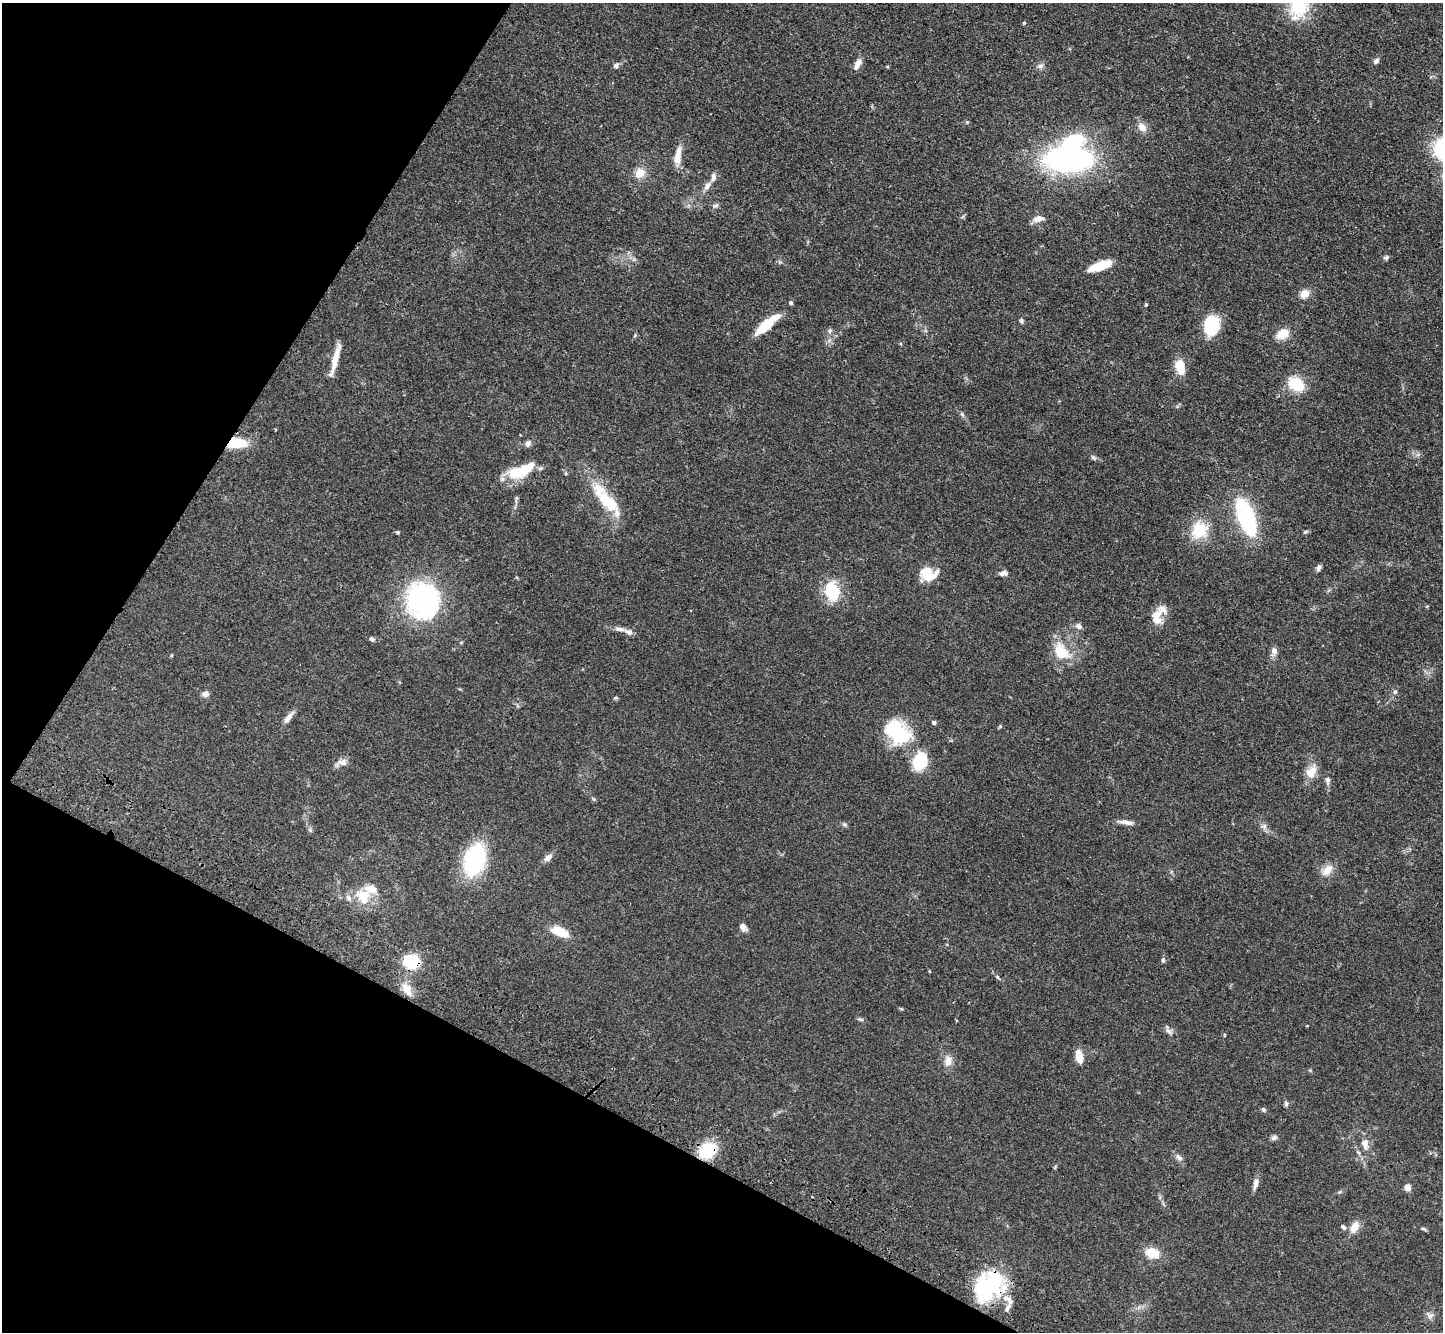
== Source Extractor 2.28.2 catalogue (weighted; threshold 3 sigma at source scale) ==
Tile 9 of 4 x 4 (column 1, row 3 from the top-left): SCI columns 70-1510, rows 1721-3050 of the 5902 x 5965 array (HDU 1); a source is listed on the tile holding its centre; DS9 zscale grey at full resolution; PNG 1445 x 1334 px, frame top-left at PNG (2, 3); no overlay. Shown black and unused: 25% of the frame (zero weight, under 3 of 4 exposures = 6% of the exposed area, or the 3 px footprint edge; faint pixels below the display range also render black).
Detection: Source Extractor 2.28.2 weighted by HDU 2 'WHT'; one run over the whole footprint, this tile lists its part. Background 0.0897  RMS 0.0062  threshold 0.0279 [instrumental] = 3 sigma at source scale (4.5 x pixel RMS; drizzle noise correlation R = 1.50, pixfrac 1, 0.05/0.05 arcsec/px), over >= 5 px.
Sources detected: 104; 2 inside a brighter object's white glare — not listed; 10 inside a brighter listed object's ellipse — not listed separately; the other 92 listed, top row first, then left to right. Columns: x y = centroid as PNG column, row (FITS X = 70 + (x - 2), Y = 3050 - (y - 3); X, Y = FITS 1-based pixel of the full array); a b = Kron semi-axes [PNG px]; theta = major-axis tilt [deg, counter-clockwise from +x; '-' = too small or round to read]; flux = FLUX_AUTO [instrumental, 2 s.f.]
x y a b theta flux
1298 7 22 21 - 26
1024 23 4 4 - 0.65
1376 61 7 6 - 1.9
857 64 16 7 62 3.7
616 65 8 6 50 1.6
1040 66 8 6 0 1.9
1142 127 12 9 -45 4.7
677 156 22 8 81 8
1066 160 39 22 -4 130
640 173 12 10 51 7
707 186 12 7 52 3.4
715 205 8 6 22 1.7
1038 219 14 7 12 4.1
1386 258 7 5 21 1.4
1100 266 25 8 18 13
1304 294 11 9 51 5.6
791 303 4 4 - 1.2
1146 305 4 4 - 0.68
1021 321 7 5 87 1.2
767 324 29 10 38 14
1211 325 20 16 78 26
830 331 7 4 89 1.2
1282 334 12 9 30 11
635 335 5 4 - 0.68
335 360 43 6 75 9
1180 367 18 10 -74 10
1296 384 18 13 -26 17
962 414 7 4 -56 1.1
235 443 19 9 2 23
528 444 8 7 - 2.1
1093 457 8 5 -54 1.2
517 472 28 17 4 18
606 499 51 15 -50 28
1246 517 22 9 -70 130
1200 530 23 20 56 19
397 532 6 4 -1 0.85
1319 568 8 5 63 1.9
1003 573 8 6 15 2.4
928 574 19 14 -5 15
832 591 18 13 -72 27
423 601 43 38 -70 88
1156 615 14 10 32 6.1
1079 626 8 6 -31 2.5
620 629 16 6 -9 3.5
371 639 7 5 -6 1.4
1061 651 25 17 -44 17
1274 651 8 7 - 3.1
1395 692 6 5 - 1.1
205 694 8 7 - 2.7
288 717 19 6 51 3.9
934 723 4 4 - 1.9
1000 726 5 5 - 0.73
897 732 32 23 -39 40
342 762 14 9 -8 3.5
920 762 20 15 73 21
1311 772 19 12 52 7.3
1328 780 11 6 -87 2.1
1127 822 19 5 -8 3.4
845 824 7 5 -20 1.2
1264 827 8 5 79 1.8
310 830 6 5 - 1
548 857 13 7 41 3
475 860 24 16 71 69
1327 870 17 10 48 6.6
363 896 12 11 - 14
349 898 9 6 -59 2.4
743 927 9 6 -40 3.1
560 932 22 10 -24 12
1163 960 7 5 81 1.2
411 962 14 13 - 24
929 971 5 3 - 0.51
998 977 6 4 -70 0.78
407 990 21 9 -63 7.2
861 1019 9 4 -9 1.1
1169 1031 14 6 -51 2.3
1224 1035 5 3 - 0.49
1079 1057 16 9 -77 6.5
948 1061 14 9 84 4.9
1286 1104 8 5 -81 1.2
1263 1110 6 5 - 1.1
1274 1137 8 6 32 1.8
1365 1144 16 9 -81 5.8
707 1151 15 11 32 31
1179 1158 12 6 -51 2.6
1255 1184 14 6 79 3.1
1407 1188 7 6 - 3.8
1343 1227 8 5 -45 1.5
1354 1227 15 9 61 6.3
1424 1229 8 4 -23 0.95
1152 1253 17 12 -18 11
989 1286 39 29 43 58
1430 1315 11 7 -38 2.4
Overlapping masked pixels (flux is a lower limit): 5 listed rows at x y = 1066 160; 235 443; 411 962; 707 1151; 989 1286
Isophote crosses this tile's border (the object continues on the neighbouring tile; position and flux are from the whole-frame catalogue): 1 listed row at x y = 1298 7